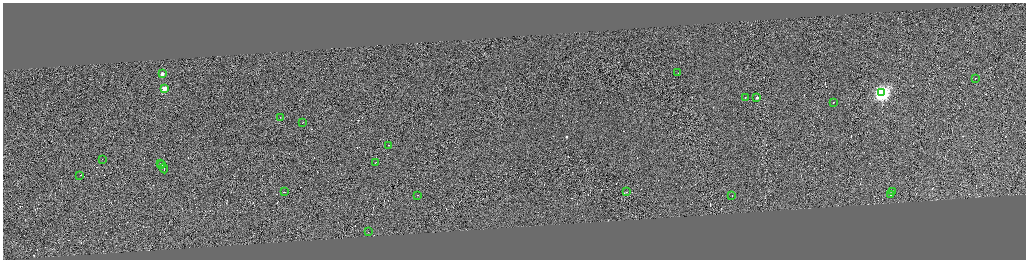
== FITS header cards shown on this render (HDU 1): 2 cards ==
NAXIS1  =                 4094
NAXIS2  =                 1029

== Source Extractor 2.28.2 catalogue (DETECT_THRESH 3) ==
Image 4094 x 1029 px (HDU 1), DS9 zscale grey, zoomed out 1/4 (1 PNG px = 4 x 4 image px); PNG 1028 x 262 px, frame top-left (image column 4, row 1027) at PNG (3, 3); each listed source drawn as its Kron ellipse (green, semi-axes under 4 px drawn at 4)
Background 0.393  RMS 4.2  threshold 12.5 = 3 sigma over >= 5 px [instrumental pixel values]
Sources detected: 332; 308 cannot appear on this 1/4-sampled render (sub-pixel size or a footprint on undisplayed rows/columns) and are neither listed nor drawn; the other 24 listed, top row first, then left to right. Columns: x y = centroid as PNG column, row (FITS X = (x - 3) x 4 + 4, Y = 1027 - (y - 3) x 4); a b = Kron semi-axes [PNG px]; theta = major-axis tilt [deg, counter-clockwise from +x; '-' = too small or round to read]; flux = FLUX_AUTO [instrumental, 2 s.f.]
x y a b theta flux
678 73 2 1 - 22000
162 74 2 2 - 38000
976 78 2 1 - 19000
164 88 2 2 - 71000
882 93 4 4 - 820000
745 97 2 1 - 15000
757 98 2 1 - 19000
833 102 3 1 - 47000
280 117 2 1 - 15000
303 122 2 1 - 18000
389 145 2 1 - 14000
103 160 2 1 - 8600
375 162 2 1 - 11000
160 163 2 1 - 15000
162 165 2 1 - 14000
164 169 5 1 - 46000
80 175 2 1 - 18000
284 192 2 1 - 62000
627 192 2 1 - 7500
892 192 2 1 - 16000
417 195 2 1 - 11000
732 195 2 1 - 12000
891 195 2 1 - 51000
369 232 2 1 - 9700
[308 sub-pixel or undisplayed-footprint detections neither listed nor drawn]